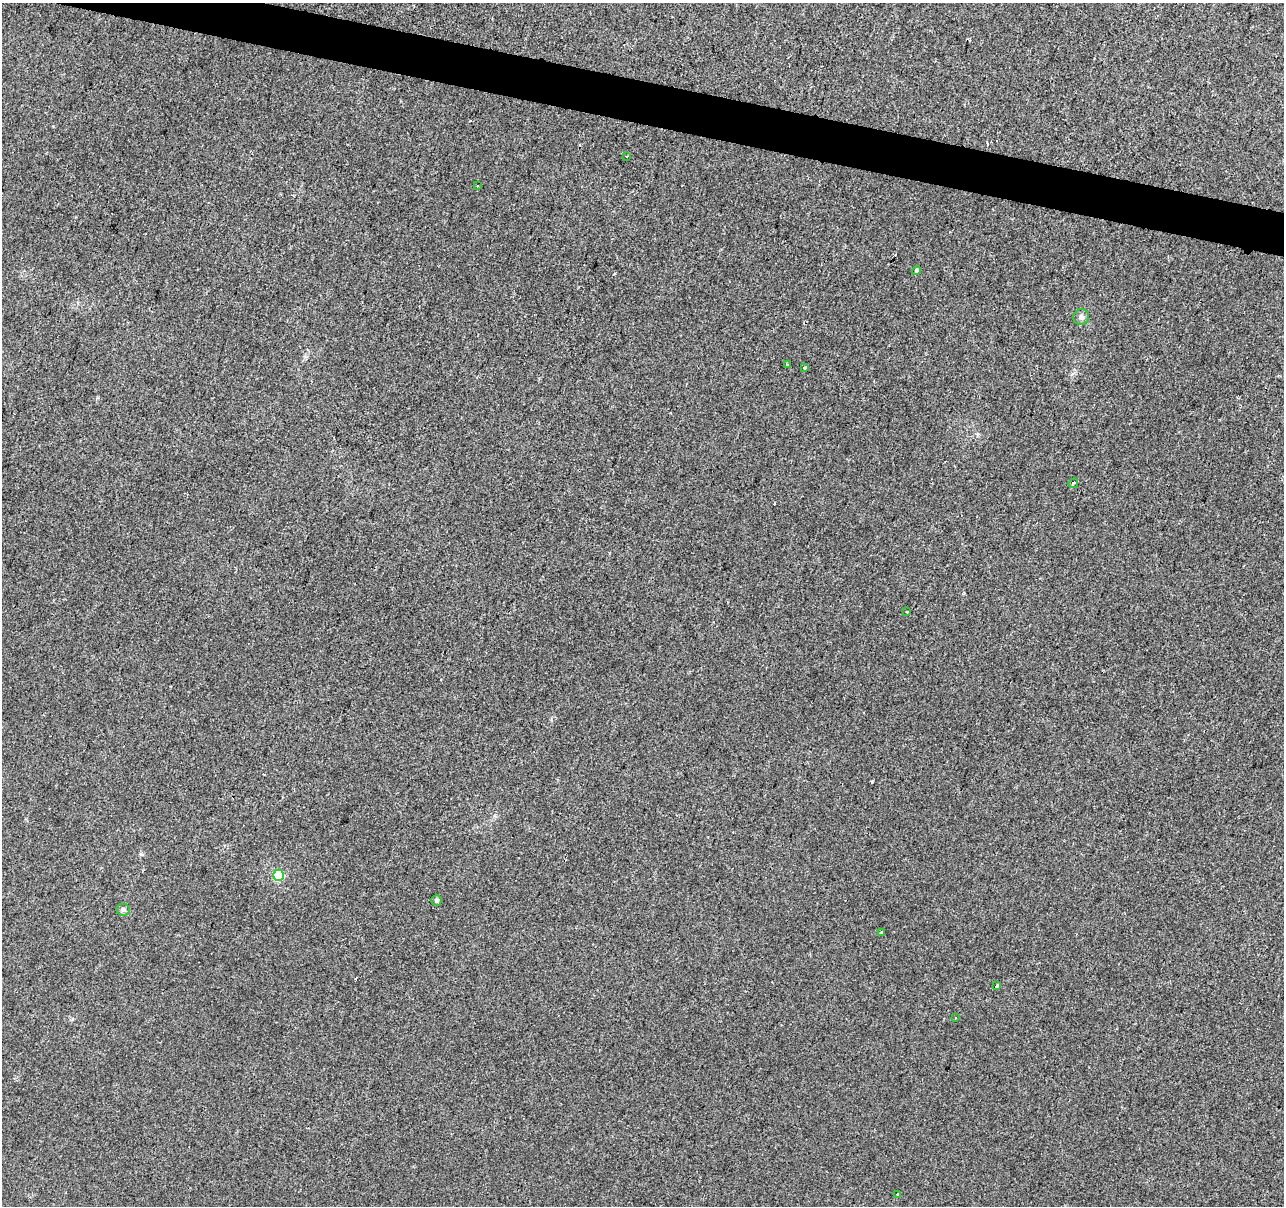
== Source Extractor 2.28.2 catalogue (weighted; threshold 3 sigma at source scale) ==
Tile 11 of 4 x 4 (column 3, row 3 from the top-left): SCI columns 2565-3846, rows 1425-2628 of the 5136 x 5319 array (HDU 1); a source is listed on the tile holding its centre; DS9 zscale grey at full resolution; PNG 1286 x 1208 px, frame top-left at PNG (2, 3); each listed source drawn as its Kron ellipse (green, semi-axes under 4 px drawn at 4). Shown black and unused: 3% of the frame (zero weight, under 2 of 3 exposures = <1% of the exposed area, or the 3 px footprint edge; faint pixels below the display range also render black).
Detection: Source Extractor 2.28.2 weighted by HDU 2 'WHT'; one run over the whole footprint, this tile lists its part. Background 3.32e-04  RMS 0.0042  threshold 0.0188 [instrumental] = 3 sigma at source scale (4.5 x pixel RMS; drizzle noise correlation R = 1.50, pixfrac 1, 0.0396/0.0396 arcsec/px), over >= 5 px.
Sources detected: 16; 1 cosmic-ray / hot-pixel residue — neither listed nor drawn; the other 15 listed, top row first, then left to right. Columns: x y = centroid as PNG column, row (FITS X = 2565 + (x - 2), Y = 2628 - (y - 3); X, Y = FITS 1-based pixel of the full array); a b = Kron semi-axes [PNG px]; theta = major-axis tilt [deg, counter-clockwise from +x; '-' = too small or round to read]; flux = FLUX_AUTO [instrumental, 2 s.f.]
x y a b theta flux
627 156 3 2 - 0.43
478 186 3 2 - 0.85
916 270 5 4 - 0.8
1081 317 8 8 - 1.5
787 364 3 2 - 0.45
805 368 3 3 - 3.2
1073 483 5 3 - 0.84
907 612 3 3 - 0.88
278 875 5 5 - 27
436 900 5 5 - 1
123 910 7 6 - 1.1
882 933 3 3 - 2.3
997 986 4 3 - 3.1
955 1017 3 2 - 0.34
897 1194 3 3 - 0.49
Unlisted compact peaks at least as high as the median listed source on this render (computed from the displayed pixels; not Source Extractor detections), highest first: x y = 872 782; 141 854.